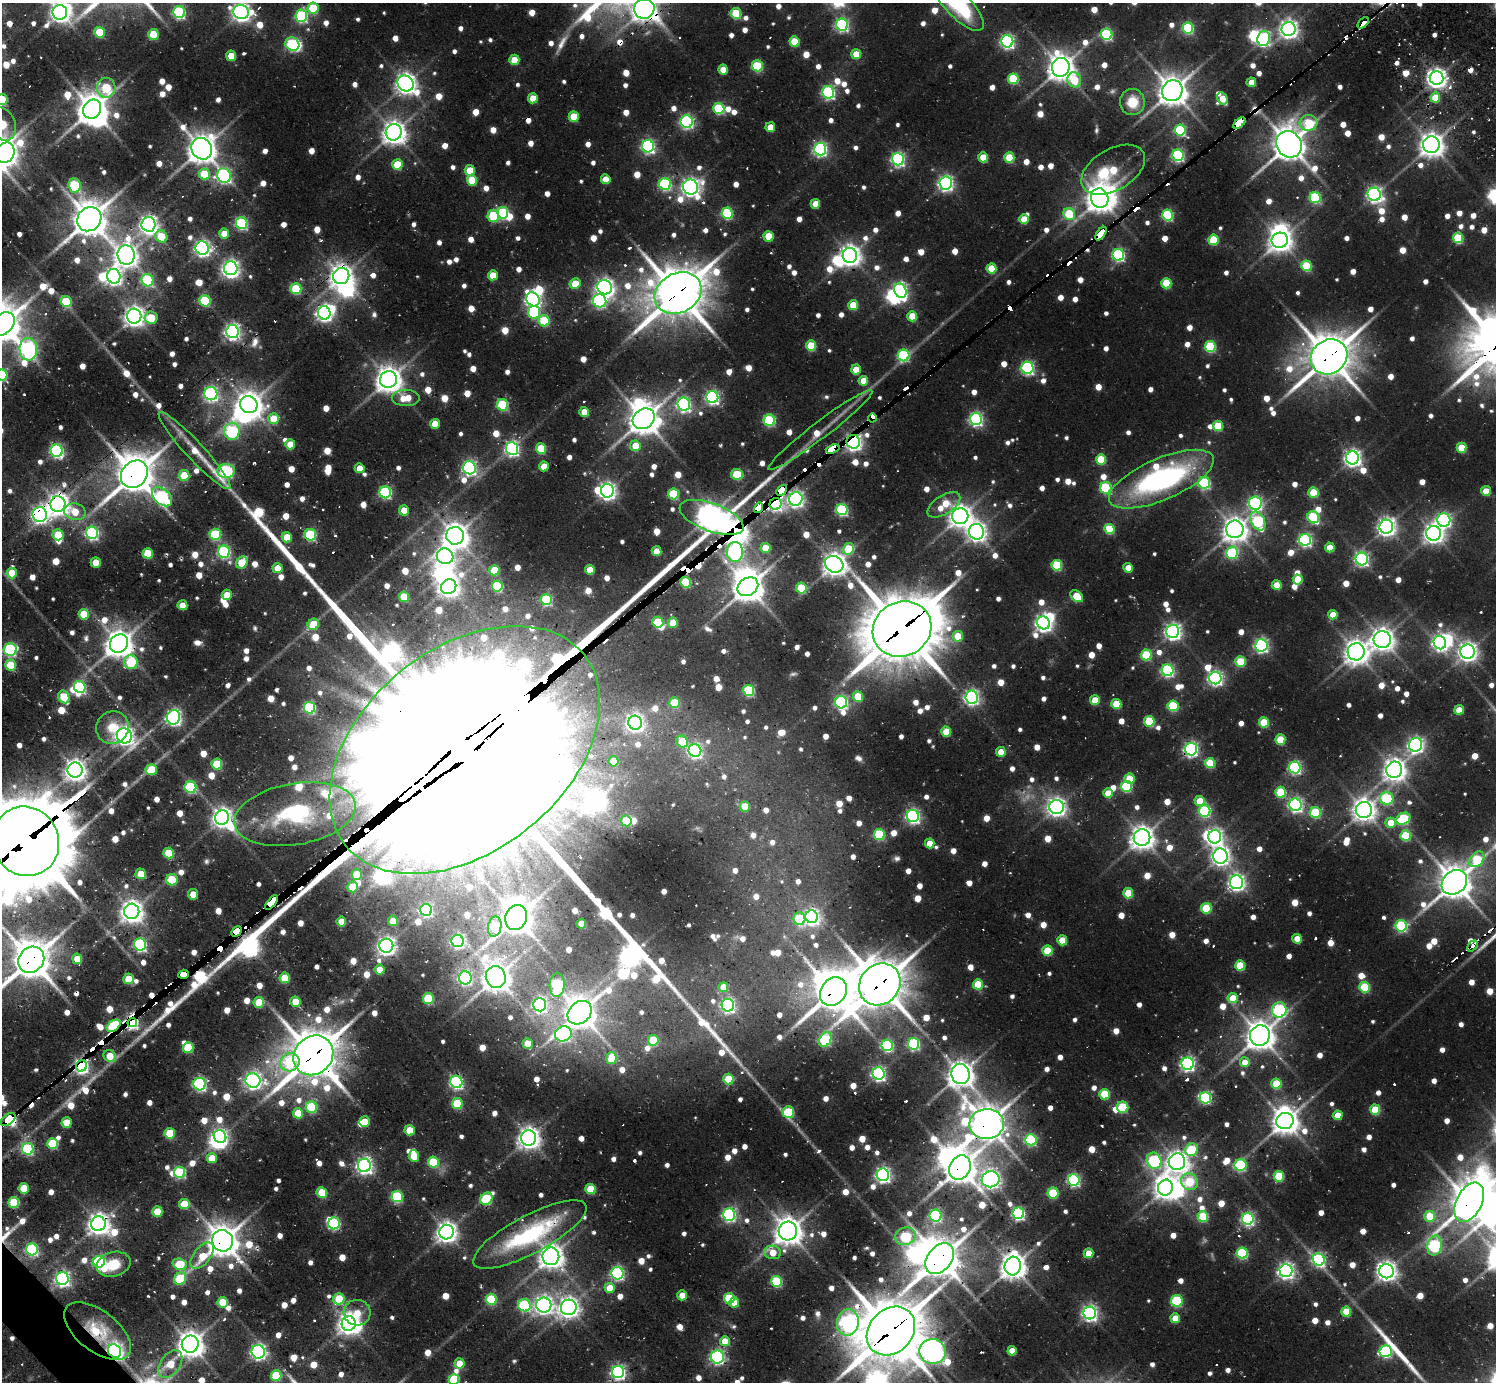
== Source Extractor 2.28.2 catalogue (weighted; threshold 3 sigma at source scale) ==
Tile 7 of 4 x 4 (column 3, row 2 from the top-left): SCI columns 3160-4653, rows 3030-4409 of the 6146 x 6134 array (HDU 1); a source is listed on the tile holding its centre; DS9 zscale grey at full resolution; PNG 1498 x 1384 px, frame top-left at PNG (2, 3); each listed source drawn as its Kron ellipse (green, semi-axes under 4 px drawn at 4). Shown black and unused: <1% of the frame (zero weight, under 2 of 3 exposures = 7% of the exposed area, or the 3 px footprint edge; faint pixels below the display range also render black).
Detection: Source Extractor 2.28.2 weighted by HDU 2 'WHT'; one run over the whole footprint, this tile lists its part. Background 0.0945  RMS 0.01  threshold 0.0455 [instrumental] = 3 sigma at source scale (4.5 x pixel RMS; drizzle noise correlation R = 1.50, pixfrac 1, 0.05/0.05 arcsec/px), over >= 5 px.
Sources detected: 1391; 8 too faint to see at this stretch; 36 inside a brighter object's white glare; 44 cosmic-ray / hot-pixel residue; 2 long thin detections or spike segments (spike, bleed or trail) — neither listed nor drawn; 20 inside a brighter listed object's ellipse — not listed separately; of the other 1281, all 500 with FLUX_AUTO >= 21.3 (the completeness limit of this list) listed and drawn (781 fainter detections not listed), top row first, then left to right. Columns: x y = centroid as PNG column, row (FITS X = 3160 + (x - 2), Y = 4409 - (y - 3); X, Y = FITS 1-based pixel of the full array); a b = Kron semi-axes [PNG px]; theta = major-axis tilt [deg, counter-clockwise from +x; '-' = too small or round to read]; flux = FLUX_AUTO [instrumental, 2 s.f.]
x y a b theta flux
958 4 35 12 -46 100
313 8 5 5 - 63
644 9 10 10 - 1000
60 12 7 7 - 640
179 12 6 5 - 180
241 12 8 7 - 580
736 13 5 5 - 66
301 16 6 6 - 160
1363 23 7 4 44 1000
842 25 6 6 - 220
1188 28 5 5 - 120
1289 29 7 7 - 590
99 32 5 5 - 46
153 34 5 5 - 50
1107 34 6 5 - 140
1264 38 7 6 - 200
794 41 5 5 - 38
1007 41 6 6 - 270
292 44 7 6 - 150
856 54 5 5 - 28
231 56 5 5 - 30
514 60 5 5 - 31
757 66 5 5 - 82
1061 67 9 9 - 1300
723 70 5 4 - 22
1436 78 7 7 - 700
1013 79 5 5 - 68
1074 80 8 7 - 43
1251 82 5 5 - 22
406 83 8 7 - 760
106 88 10 9 - 63
1172 91 11 10 - 1600
828 92 6 6 - 210
533 98 5 5 - 28
1222 98 6 5 - 29
1435 98 5 5 - 33
2 100 5 5 - 65
1132 102 13 12 - 28
719 108 5 5 - 95
92 109 10 8 57 1800
574 116 5 5 - 40
687 122 6 6 - 210
1239 123 7 4 44 1500
1308 123 9 8 - 61
2 124 17 13 -65 51
770 127 5 4 - 24
1180 130 5 5 - 110
394 132 8 8 - 1000
1289 144 14 12 -53 2000
1431 145 8 8 - 1000
648 146 6 6 - 250
202 149 11 10 - 1600
820 149 6 6 - 270
5 153 11 9 57 940
1178 155 6 5 - 180
983 157 5 5 - 31
1009 157 5 5 - 49
898 159 6 6 - 240
397 165 5 5 - 46
470 170 5 5 - 35
1113 170 35 20 30 56
204 174 5 5 - 47
224 176 7 6 - 270
606 179 5 5 - 22
472 180 5 5 - 48
946 183 6 6 - 340
665 184 6 6 - 160
75 185 7 6 - 110
691 187 8 7 - 550
1374 194 7 6 - 370
1315 197 5 5 - 110
1100 198 10 8 -75 1200
815 204 5 5 - 26
503 213 6 5 - 120
727 213 6 5 - 110
1069 214 6 5 - 65
1168 215 5 5 - 120
493 216 6 6 - 74
89 219 13 11 46 2300
1024 219 5 5 - 32
242 223 6 5 - 160
148 224 7 7 - 580
224 234 5 5 - 22
1101 234 8 4 55 2000
161 236 6 5 - 38
769 236 5 5 - 31
1458 238 5 5 - 71
1213 240 5 5 - 61
1280 240 8 7 - 850
202 248 7 6 - 370
126 255 10 8 -84 990
850 255 7 7 - 780
1118 255 6 5 - 180
1306 266 5 5 - 57
231 268 7 6 - 520
991 268 5 5 - 41
493 275 5 5 - 28
114 276 7 6 - 430
341 276 8 8 - 1000
148 280 6 6 - 140
575 283 5 5 - 26
1166 283 5 5 - 53
605 287 7 7 - 540
296 289 5 5 - 65
900 290 7 6 - 260
678 293 24 19 29 3900
533 299 7 6 - 360
205 301 6 5 - 92
600 301 7 6 - 200
66 302 6 5 - 70
853 305 5 5 - 35
534 312 6 6 - 95
324 313 7 6 - 360
134 316 7 7 - 730
912 316 5 5 - 38
151 318 6 6 - 37
544 321 6 5 - 65
2 324 14 10 42 2200
232 331 6 6 - 400
811 346 5 5 - 51
1210 347 5 5 - 97
28 349 11 9 -86 410
904 355 6 6 - 150
1329 357 19 17 34 3100
1027 368 6 6 - 220
856 370 5 5 - 27
2 375 6 5 - 88
388 380 8 8 - 1300
863 381 5 5 - 25
211 394 6 6 - 290
712 397 6 6 - 260
406 398 14 8 0 26
684 404 6 6 - 250
249 405 9 8 - 1300
503 405 6 5 - 110
584 412 5 5 - 24
873 418 4 4 - 1100
274 419 5 5 - 32
644 419 12 9 36 1800
976 419 6 6 - 240
769 420 6 5 - 110
435 424 5 5 - 22
1218 426 5 5 - 50
820 430 65 8 37 32
232 431 8 7 - 170
853 442 7 6 - 480
290 444 5 5 - 23
635 446 5 5 - 25
512 448 6 6 - 290
1461 448 5 5 - 42
541 449 5 5 - 57
833 449 7 4 20 1000
57 451 6 6 - 230
195 451 52 9 -47 31
1352 458 6 6 - 480
1101 459 5 5 - 53
544 466 5 5 - 22
360 468 5 5 - 22
469 468 6 6 - 290
226 471 9 7 4 200
134 474 15 12 46 2700
737 474 6 5 - 64
184 475 5 5 - 42
1161 479 56 21 23 240
1204 483 6 6 - 150
1106 488 6 5 - 100
781 490 6 4 47 1800
607 491 7 6 - 510
1486 491 5 5 - 22
385 492 6 6 - 160
1313 492 5 5 - 47
673 494 5 5 - 82
162 497 11 7 -42 150
796 499 7 6 - 400
1255 503 6 6 - 210
58 504 8 7 - 910
776 504 6 5 - 320
944 505 19 9 32 36
759 508 5 3 - 920
404 510 5 5 - 24
842 510 5 5 - 150
75 512 11 8 -12 26
40 514 7 7 - 410
960 516 8 8 - 920
712 517 34 14 -20 2000
1313 517 6 5 - 110
1444 520 7 6 - 260
1258 521 10 6 -63 120
1386 527 7 7 - 550
1109 529 5 5 - 56
1235 529 9 8 - 1100
976 532 8 7 - 600
92 533 6 6 - 200
1434 533 7 7 - 700
215 534 5 5 - 95
58 535 5 5 - 36
310 535 6 5 - 120
455 536 9 9 - 1300
287 537 5 5 - 31
1305 540 6 6 - 240
1330 547 5 5 - 27
765 548 5 5 - 31
849 549 6 5 - 52
656 551 5 5 - 26
224 552 6 6 - 180
735 552 10 8 -89 300
148 553 5 5 - 48
1232 553 6 6 - 120
445 556 8 7 - 500
1362 559 6 6 - 240
96 562 5 5 - 26
242 562 6 5 - 43
834 564 9 8 - 1000
1057 565 5 5 - 71
278 568 5 5 - 25
1128 568 4 4 - 23
494 570 5 5 - 43
590 570 5 5 - 24
12 573 5 5 - 29
1298 579 5 5 - 30
686 582 5 5 - 63
1277 585 5 5 - 31
497 586 5 5 - 100
449 587 8 7 - 740
748 587 11 8 33 1700
801 588 5 5 - 62
227 595 5 5 - 28
1077 596 7 5 -39 35
404 597 5 5 - 40
546 600 5 5 - 98
182 605 5 5 - 23
84 614 5 5 - 39
1333 615 4 4 - 25
658 622 5 5 - 56
673 623 5 5 - 32
1044 623 7 6 - 480
313 624 6 5 - 40
902 629 30 27 30 6100
1173 631 6 6 - 450
958 636 5 5 - 32
1382 639 8 8 - 850
119 643 10 8 46 1400
1440 643 7 6 - 340
1261 645 6 6 - 280
10 650 6 6 - 190
1356 652 8 8 - 1100
1468 652 7 7 - 650
1146 655 5 5 - 72
1240 661 5 5 - 47
131 662 7 6 - 73
10 665 5 5 - 46
1168 670 6 6 - 200
1215 678 6 6 - 310
80 687 6 5 - 150
749 690 5 5 - 110
858 696 5 5 - 43
64 697 7 5 -62 46
972 697 6 6 - 340
1095 700 5 5 - 32
841 702 6 6 - 210
674 703 5 5 - 49
1116 704 5 5 - 44
1173 706 5 5 - 81
310 708 6 5 - 140
1459 710 5 5 - 26
174 717 7 6 - 360
1149 721 5 5 - 70
1264 722 5 5 - 51
635 723 7 7 - 460
112 727 16 16 - 26
946 732 5 5 - 33
124 736 8 7 - 570
1280 739 5 5 - 47
682 741 6 5 - 41
1415 745 7 6 - 370
1191 749 6 6 - 310
465 750 153 101 39 200000
695 751 6 6 - 290
1001 752 5 5 - 23
614 761 5 5 - 31
1210 763 5 5 - 54
217 764 5 5 - 60
1295 767 6 6 - 200
75 770 8 7 - 800
151 770 6 5 - 42
1394 770 8 8 - 920
1130 779 5 5 - 39
1126 786 5 5 - 93
190 787 6 6 - 110
1281 792 5 5 - 69
1108 793 5 5 - 23
1387 798 7 6 - 100
1200 801 5 5 - 35
1295 805 6 6 - 310
745 806 5 5 - 31
1056 807 7 7 - 590
1364 810 8 8 - 940
1205 811 6 6 - 140
1315 812 5 5 - 81
295 814 61 30 10 140
913 816 6 6 - 290
222 817 7 7 - 700
1403 819 7 5 26 95
626 821 5 5 - 45
1391 823 5 5 - 23
879 834 5 5 - 86
1405 836 5 5 - 65
1215 837 7 6 - 410
1142 838 8 8 - 1000
26 841 35 33 -63 14000
930 843 5 5 - 22
169 853 5 5 - 39
1220 856 7 7 - 560
1477 859 9 6 48 62
141 874 5 5 - 23
357 875 5 5 - 40
172 880 6 5 - 54
1236 882 7 6 - 420
1454 882 14 11 40 2000
353 887 5 5 - 34
1128 893 5 5 - 42
193 894 5 5 - 22
271 903 8 4 52 1700
1206 908 5 5 - 57
426 910 6 6 - 190
132 911 8 7 - 1000
516 917 13 10 69 1900
812 917 6 6 - 380
799 919 6 6 - 72
341 921 5 5 - 22
393 921 5 5 - 24
581 924 5 5 - 24
1401 926 6 5 - 130
495 927 10 6 79 43
236 931 6 4 47 1400
1297 939 5 4 - 27
1062 940 5 5 - 30
457 941 6 6 - 260
140 945 6 6 - 210
386 946 7 7 - 550
1472 946 6 3 48 21
1047 951 5 5 - 49
77 959 5 5 - 23
31 960 14 12 46 3000
1240 965 5 5 - 50
380 970 5 5 - 26
184 974 5 4 - 1200
496 977 11 10 - 1500
285 978 5 5 - 42
465 978 6 6 - 210
129 979 5 5 - 38
880 984 22 19 46 3400
978 984 5 5 - 42
557 985 12 7 88 110
723 987 5 5 - 22
1365 987 5 5 - 74
833 992 15 12 54 2700
428 998 5 5 - 65
1233 998 5 5 - 30
259 1002 5 5 - 40
295 1002 5 5 - 31
540 1005 6 6 - 280
728 1005 6 6 - 280
1279 1010 7 7 - 170
580 1013 13 10 42 1900
132 1022 5 4 - 350
114 1026 8 5 36 110
563 1034 8 7 - 210
1260 1035 10 10 - 1500
653 1040 5 5 - 56
825 1040 8 5 63 130
528 1044 5 5 - 26
914 1044 6 5 - 160
887 1045 6 5 - 150
188 1047 5 5 - 58
313 1055 21 18 44 3800
110 1056 6 5 - 27
611 1058 6 5 - 37
290 1062 10 9 - 61
1245 1062 5 5 - 22
1188 1064 6 6 - 320
81 1066 6 5 - 380
879 1073 6 6 - 290
960 1074 10 9 - 1200
728 1079 5 5 - 43
253 1080 7 7 - 450
456 1082 6 6 - 240
200 1084 6 6 - 220
1276 1084 5 5 - 48
1104 1094 5 5 - 59
1205 1098 6 5 - 140
457 1104 5 5 - 66
311 1107 6 5 - 88
1123 1107 6 5 - 64
1375 1110 5 5 - 54
788 1112 6 5 - 81
298 1113 5 5 - 30
1338 1115 5 5 - 24
8 1120 8 5 36 1600
1285 1121 9 8 - 1200
365 1122 5 5 - 30
67 1123 5 5 - 34
987 1124 17 15 3 2100
410 1130 5 5 - 36
170 1133 5 5 - 54
220 1136 7 6 - 320
529 1138 7 7 - 900
1031 1140 5 5 - 130
53 1144 5 5 - 70
28 1149 6 5 - 140
1191 1150 6 6 - 77
414 1156 5 5 - 29
212 1158 5 5 - 27
1154 1161 8 7 - 160
433 1162 5 5 - 68
1177 1162 8 8 - 810
364 1165 7 6 - 440
1241 1165 6 6 - 120
960 1167 13 10 63 1700
180 1172 6 5 - 110
883 1175 6 6 - 370
1279 1176 5 5 - 58
991 1179 9 8 - 570
1074 1180 6 6 - 200
1189 1182 9 8 - 57
24 1188 5 5 - 38
1165 1188 8 7 - 960
590 1189 5 5 - 47
322 1193 5 5 - 48
1053 1193 5 5 - 59
397 1196 6 5 - 120
486 1199 7 5 46 94
14 1202 5 5 - 71
1469 1202 21 12 63 2400
184 1204 5 5 - 43
157 1212 5 5 - 35
1018 1213 6 5 - 190
729 1215 6 6 - 250
936 1216 6 6 - 170
1430 1216 5 5 - 35
1203 1217 5 5 - 64
1248 1219 6 6 - 240
334 1223 6 6 - 140
98 1224 7 7 - 900
788 1231 9 9 - 1400
446 1232 7 7 - 790
530 1235 63 19 28 130
905 1236 10 8 18 98
223 1241 11 10 - 1900
1435 1246 10 7 79 190
32 1249 6 6 - 170
772 1252 8 6 -11 23
1089 1253 5 5 - 27
1242 1253 5 5 - 110
202 1256 15 8 51 27
551 1256 9 8 - 1100
940 1259 17 12 51 2500
1319 1259 6 6 - 230
99 1262 6 6 - 180
114 1264 17 12 15 27
180 1264 7 5 -17 66
1013 1266 9 8 - 1300
1286 1271 6 6 - 410
1386 1271 7 7 - 670
617 1273 6 6 - 220
62 1278 6 6 - 350
180 1279 7 5 48 75
777 1281 5 5 - 94
610 1288 5 5 - 30
682 1295 5 5 - 22
729 1298 5 5 - 70
339 1299 6 5 - 62
491 1299 5 5 - 75
1177 1301 6 5 - 93
223 1302 5 5 - 48
734 1303 5 5 - 22
524 1305 6 6 - 130
544 1305 7 7 - 580
569 1307 8 7 - 740
1346 1312 5 5 - 40
357 1313 13 13 - 22
1090 1313 6 6 - 380
1175 1318 5 5 - 24
848 1322 13 11 79 390
349 1324 7 7 - 850
97 1331 39 20 -38 45
891 1331 27 21 46 4800
725 1341 5 5 - 23
190 1344 8 8 - 1300
115 1351 7 6 - 530
1012 1351 4 4 - 22
1386 1351 6 6 - 160
258 1352 6 6 - 320
933 1352 13 12 - 920
717 1357 6 6 - 240
460 1363 5 5 - 33
170 1364 16 9 55 33
618 1372 6 6 - 330
276 1376 5 5 - 62
454 1379 5 5 - 80
Overlapping masked pixels (flux is a lower limit): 53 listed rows (the first 20) at x y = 644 9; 1363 23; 1239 123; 1289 144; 1101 234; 341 276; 678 293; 1329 357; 873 418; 820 430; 853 442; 833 449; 134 474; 781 490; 796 499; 58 504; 776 504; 759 508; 40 514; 712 517
Isophote crosses this tile's border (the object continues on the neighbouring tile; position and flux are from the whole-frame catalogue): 12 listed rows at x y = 958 4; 644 9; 241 12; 2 100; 2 124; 5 153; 2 324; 2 375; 26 841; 31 960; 1469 1202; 454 1379